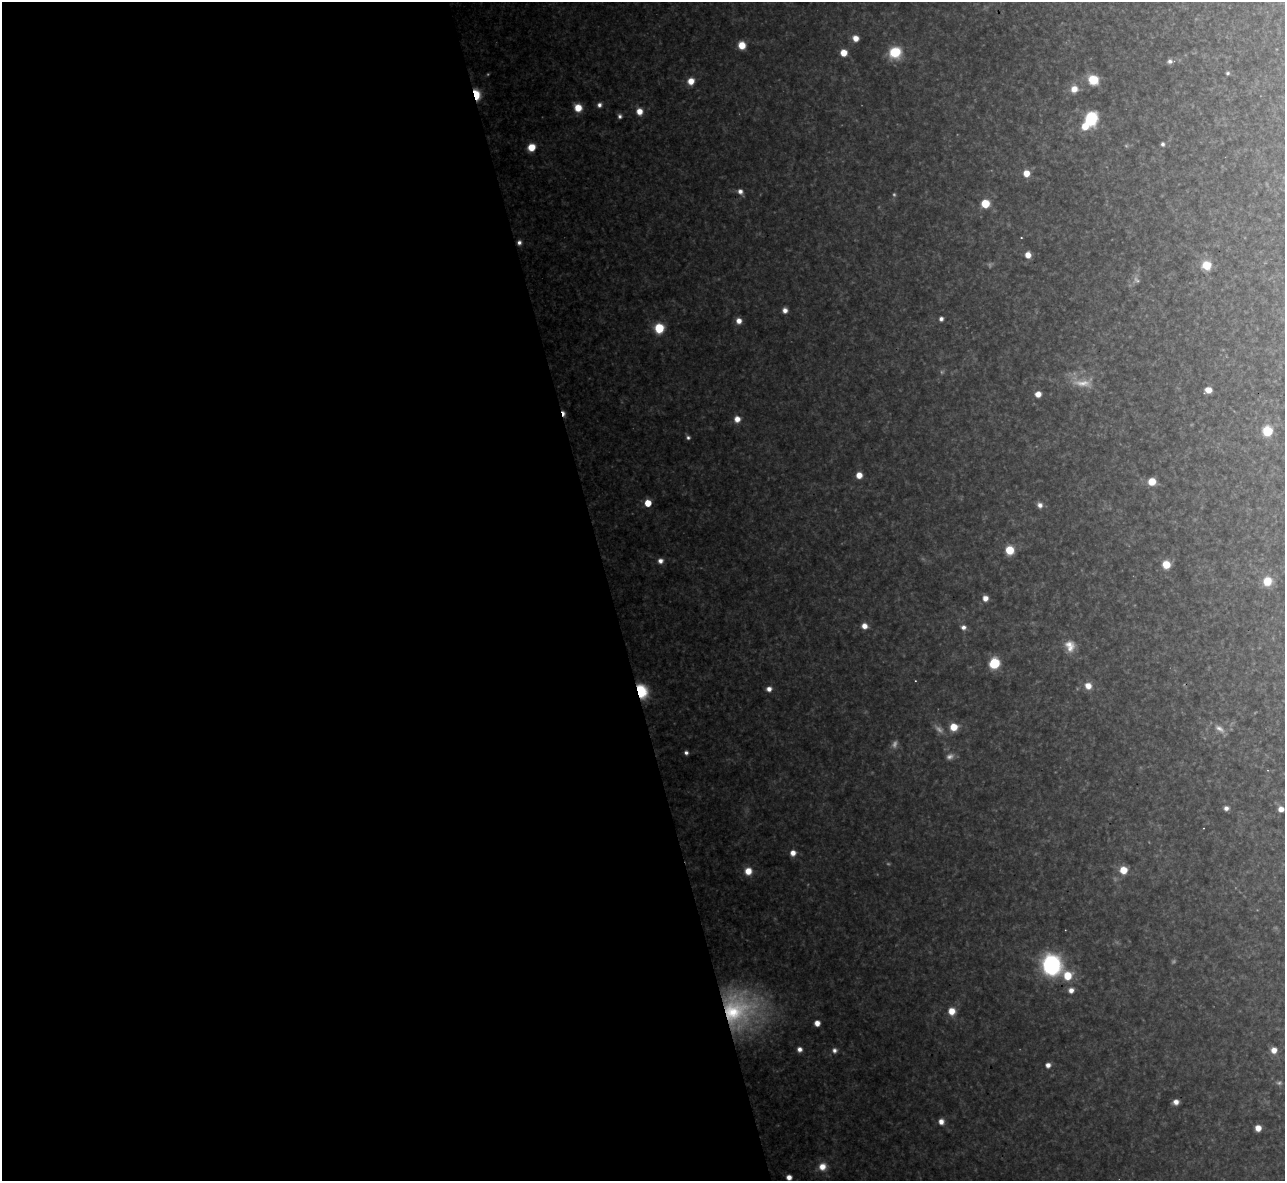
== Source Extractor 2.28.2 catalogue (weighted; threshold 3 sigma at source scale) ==
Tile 9 of 4 x 4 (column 1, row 3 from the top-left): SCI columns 1-1283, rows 1321-2499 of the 5133 x 5115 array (HDU 1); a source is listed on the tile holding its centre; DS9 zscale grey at full resolution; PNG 1287 x 1183 px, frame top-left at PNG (2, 2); no overlay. Shown black and unused: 47% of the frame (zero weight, under 3 of 4 exposures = <1% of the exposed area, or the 3 px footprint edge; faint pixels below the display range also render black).
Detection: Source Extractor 2.28.2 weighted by HDU 2 'WHT'; one run over the whole footprint, this tile lists its part. Background 0.314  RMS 0.019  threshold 0.0867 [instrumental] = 3 sigma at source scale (4.5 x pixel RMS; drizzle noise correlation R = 1.50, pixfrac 1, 0.05/0.05 arcsec/px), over >= 5 px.
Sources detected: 87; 14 too faint to see at this stretch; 1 cosmic-ray / hot-pixel residue — not listed; the other 72 listed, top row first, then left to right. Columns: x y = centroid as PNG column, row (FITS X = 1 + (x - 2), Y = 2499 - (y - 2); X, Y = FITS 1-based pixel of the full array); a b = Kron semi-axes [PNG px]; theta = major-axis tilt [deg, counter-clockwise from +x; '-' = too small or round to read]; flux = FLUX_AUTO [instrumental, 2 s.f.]
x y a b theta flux
855 38 6 6 - 19
742 45 7 6 - 33
895 52 9 8 - 97
844 53 6 5 - 29
1170 61 7 6 - 7.5
1227 73 5 4 - 3.6
1093 80 11 9 -32 47
691 81 7 7 - 23
1074 89 9 8 - 21
476 95 8 5 -76 97
599 105 6 5 - 7.7
578 108 7 6 - 36
639 111 7 6 - 22
620 116 6 5 - 5.7
1091 118 8 7 - 210
1085 126 7 7 - 32
1163 144 5 4 - 4.9
531 147 6 6 - 37
1026 173 6 6 - 27
740 191 7 6 - 10
985 204 6 6 - 67
1021 238 2 2 - 2
519 243 5 5 - 7.5
1028 255 6 5 - 21
1206 265 8 8 - 46
785 310 5 5 - 11
941 319 4 4 - 6.8
739 321 6 6 - 16
659 328 7 6 - 82
1208 390 6 5 - 22
1038 394 6 5 - 17
737 419 7 7 - 17
1267 431 6 6 - 100
688 438 5 5 - 4.8
859 475 5 5 - 24
1152 482 6 6 - 38
648 503 5 5 - 44
1040 505 7 6 - 10
1010 550 7 7 - 52
660 561 6 6 - 11
1166 564 7 6 - 38
1267 581 10 9 - 35
985 598 6 5 - 15
864 626 6 6 - 16
963 627 6 6 - 9.3
1070 646 16 13 -72 27
994 663 7 7 - 100
1088 686 8 7 - 21
769 689 6 5 - 11
641 691 9 7 -71 120
954 727 7 7 - 38
686 753 5 4 - 5.9
1226 808 6 5 - 8.7
1281 809 6 5 - 14
793 853 6 6 - 15
1123 870 6 6 - 37
748 871 8 7 - 25
1051 965 12 11 - 400
1067 976 8 8 - 46
1071 990 6 5 - 13
738 1010 48 42 76 300
952 1011 8 7 - 27
817 1023 5 5 - 16
800 1049 5 5 - 9.5
834 1050 6 6 - 7.7
1274 1050 7 6 - 17
1048 1065 6 5 - 11
1176 1102 6 5 - 13
941 1122 6 6 - 14
1258 1128 5 5 - 20
822 1167 9 8 - 24
789 1177 5 4 - 14
Overlapping masked pixels (flux is a lower limit): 4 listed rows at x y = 476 95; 519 243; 641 691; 738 1010